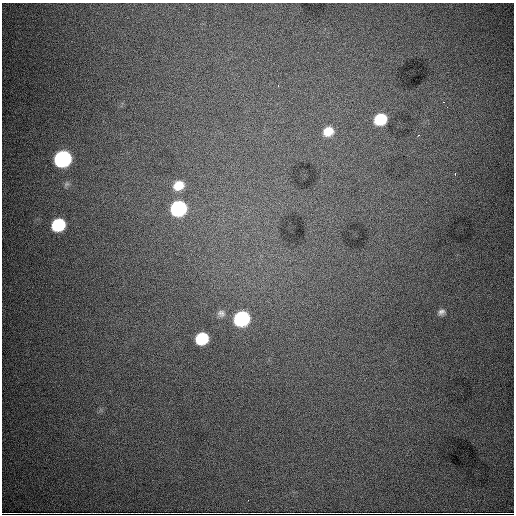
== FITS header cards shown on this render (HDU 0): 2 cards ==
NAXIS1  =                  512
NAXIS2  =                  512

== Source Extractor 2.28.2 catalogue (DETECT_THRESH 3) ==
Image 512 x 512 px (HDU 0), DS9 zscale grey, 1 PNG px = 1 image px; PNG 516 x 516 px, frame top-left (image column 1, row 512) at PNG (2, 3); no overlay
Background 9020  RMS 100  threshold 300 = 3 sigma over >= 5 px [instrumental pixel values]
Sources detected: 14; all 14 listed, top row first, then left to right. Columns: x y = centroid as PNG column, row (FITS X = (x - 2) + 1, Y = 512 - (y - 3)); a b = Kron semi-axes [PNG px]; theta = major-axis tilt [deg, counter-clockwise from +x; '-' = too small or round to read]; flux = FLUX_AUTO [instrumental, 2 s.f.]
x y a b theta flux
278 85 3 2 - 1.2e+04
443 102 3 3 - 6.5e+03
380 119 10 9 - 2.8e+05
328 131 11 9 26 1.0e+05
419 135 4 3 - 5.5e+03
63 159 10 9 - 1.6e+06
178 185 11 9 26 1.0e+05
178 208 10 9 - 1.0e+06
58 225 10 9 - 4.4e+05
441 312 9 7 27 2.6e+04
221 313 10 9 - 2.8e+04
241 318 10 9 - 9.3e+05
202 338 10 9 - 3.2e+05
248 500 3 2 - 6.4e+03